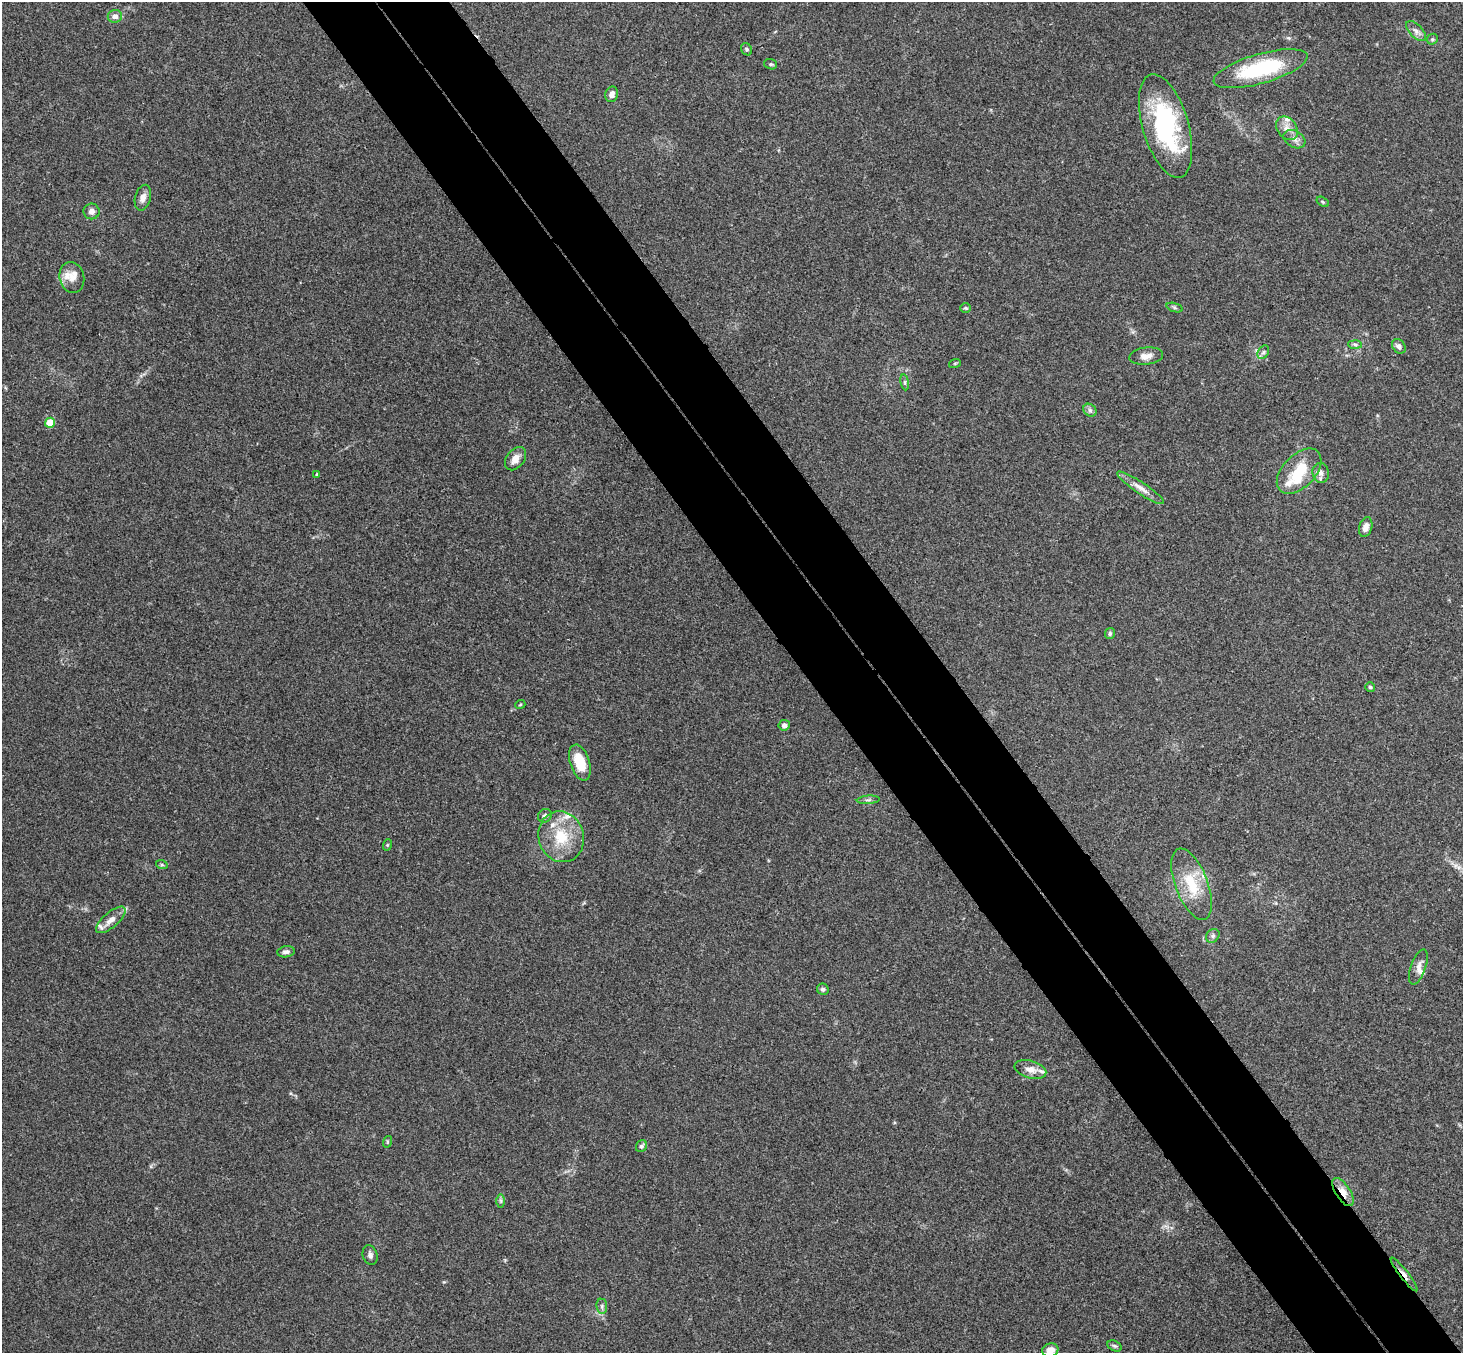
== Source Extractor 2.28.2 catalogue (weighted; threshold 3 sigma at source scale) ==
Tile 6 of 4 x 4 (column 2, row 2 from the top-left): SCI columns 1514-2974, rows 3033-4383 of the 5947 x 5928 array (HDU 1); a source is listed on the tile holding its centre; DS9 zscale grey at full resolution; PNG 1465 x 1355 px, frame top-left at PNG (2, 2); each listed source drawn as its Kron ellipse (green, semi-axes under 4 px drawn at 4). Shown black and unused: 10% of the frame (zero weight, under 3 of 4 exposures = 6% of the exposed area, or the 3 px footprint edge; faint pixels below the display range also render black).
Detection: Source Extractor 2.28.2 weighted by HDU 2 'WHT'; one run over the whole footprint, this tile lists its part. Background 0.201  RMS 0.0082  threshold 0.0371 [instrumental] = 3 sigma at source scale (4.5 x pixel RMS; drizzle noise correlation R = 1.50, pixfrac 1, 0.05/0.05 arcsec/px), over >= 5 px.
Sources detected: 68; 1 inside a brighter object's white glare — neither listed nor drawn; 11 inside a brighter listed object's ellipse — not listed separately; the other 56 listed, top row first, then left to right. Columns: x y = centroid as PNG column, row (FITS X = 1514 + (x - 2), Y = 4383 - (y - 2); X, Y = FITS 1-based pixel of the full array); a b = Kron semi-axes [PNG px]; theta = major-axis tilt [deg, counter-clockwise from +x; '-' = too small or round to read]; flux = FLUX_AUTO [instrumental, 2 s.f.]
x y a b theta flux
115 16 7 6 - 4.8
1416 31 12 6 -46 3.8
1432 39 6 5 - 1.3
747 49 6 5 - 1.4
771 64 6 5 - 1.3
1260 69 48 15 16 72
612 94 8 6 75 3.8
1166 126 53 23 -73 100
1287 128 13 9 -53 6.3
1294 139 12 8 -31 4.6
143 198 13 8 75 4.7
1323 202 6 4 -32 1.2
92 211 8 8 - 4
72 277 16 12 -74 8.5
965 308 5 4 - 1.1
1175 308 8 3 -19 1.4
1355 344 7 4 -3 1.5
1399 346 8 6 -51 2.7
1263 352 7 5 58 2.1
1146 356 17 8 7 6.2
955 363 6 4 19 0.95
905 382 8 4 -82 1.5
1090 410 7 6 - 2.2
50 423 5 5 - 21
515 459 13 9 52 7.4
1299 471 27 16 46 26
1321 473 10 8 -77 4.2
317 474 4 3 - 0.95
1141 488 28 6 -34 7.3
1366 527 10 6 74 5.3
1110 634 5 5 - 1.8
1370 687 5 5 - 1.5
520 705 5 3 - 0.84
784 725 5 5 - 3.7
580 763 19 9 -72 21
868 800 11 3 5 1.6
545 816 7 6 - 2.5
561 837 26 22 -73 31
387 845 6 3 71 0.88
162 865 6 4 -19 1.1
1192 884 38 16 -69 29
111 920 18 7 40 7.1
1213 936 7 6 - 2.1
286 952 9 5 8 3
1418 967 19 7 70 5.5
823 989 6 5 - 2.4
1030 1069 16 8 -16 7
387 1142 6 3 72 1
641 1146 6 5 - 2
1343 1192 16 7 -57 9.6
501 1201 7 4 -89 1.5
370 1255 10 7 -75 3.1
1404 1274 21 4 -52 4
602 1306 7 5 -83 2.1
1115 1346 8 5 -26 1.5
1050 1350 8 6 19 6.1
Overlapping masked pixels (flux is a lower limit): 2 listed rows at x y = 1343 1192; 1404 1274
Isophote crosses this tile's border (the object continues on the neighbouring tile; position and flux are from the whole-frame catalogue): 1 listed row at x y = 1050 1350